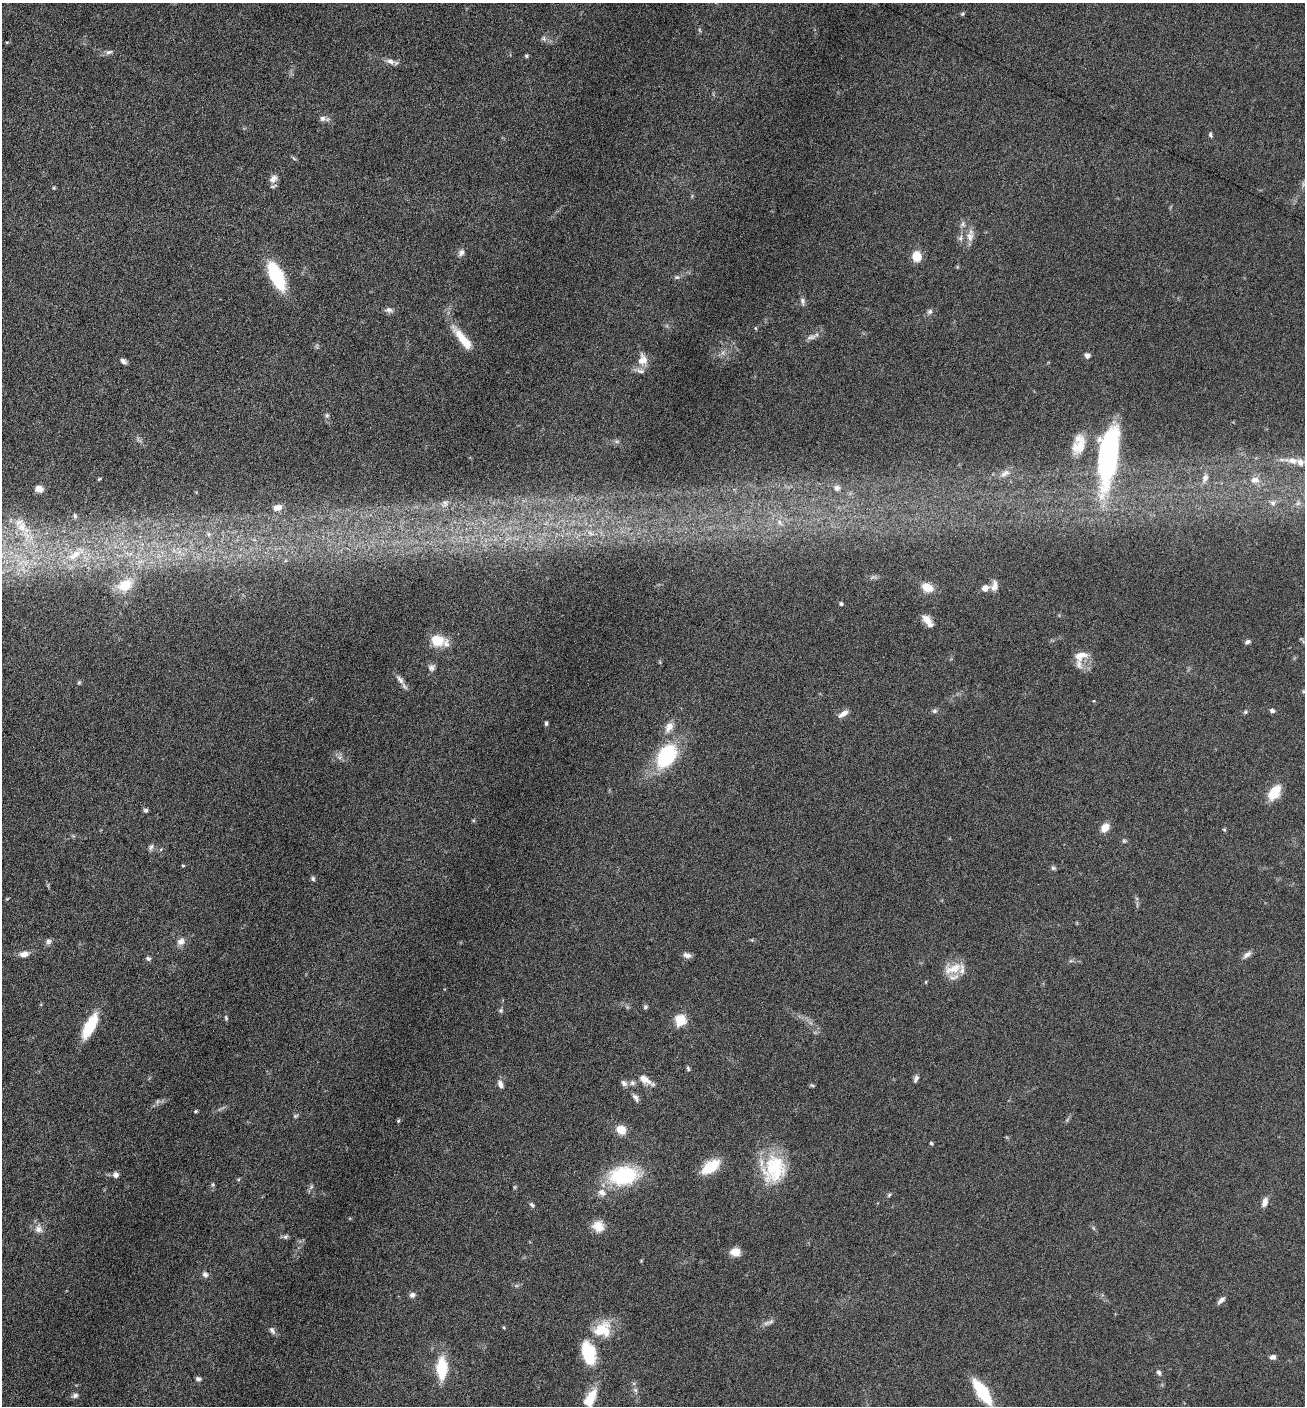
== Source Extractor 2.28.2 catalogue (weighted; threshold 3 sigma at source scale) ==
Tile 11 of 4 x 4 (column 3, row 3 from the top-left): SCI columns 2892-4194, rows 1410-2813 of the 5649 x 5632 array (HDU 1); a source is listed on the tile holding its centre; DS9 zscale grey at full resolution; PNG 1307 x 1408 px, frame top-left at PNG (2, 3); no overlay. Nothing masked; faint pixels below the display range render black.
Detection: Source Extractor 2.28.2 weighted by HDU 2 'WHT'; one run over the whole footprint, this tile lists its part. Background 0.0873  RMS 0.0038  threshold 0.0156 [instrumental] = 3 sigma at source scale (4.09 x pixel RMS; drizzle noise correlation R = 1.36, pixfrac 0.8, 0.05/0.05 arcsec/px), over >= 5 px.
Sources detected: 147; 3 inside a brighter object's white glare — not listed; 6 inside a brighter listed object's ellipse — not listed separately; the other 138 listed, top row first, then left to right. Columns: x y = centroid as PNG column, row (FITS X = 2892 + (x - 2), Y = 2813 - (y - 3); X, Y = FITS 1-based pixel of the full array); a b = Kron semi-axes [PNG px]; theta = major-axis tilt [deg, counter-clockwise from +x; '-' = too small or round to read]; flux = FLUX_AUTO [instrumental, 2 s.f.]
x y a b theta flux
962 14 5 5 - 0.47
544 38 8 5 -71 0.8
7 42 5 3 - 0.32
109 52 10 5 16 1.1
526 56 5 4 - 0.53
390 61 12 7 -12 1.9
322 118 8 7 - 1.3
1210 135 6 5 - 0.65
294 158 8 3 -45 0.5
273 179 12 8 47 2.4
54 188 4 3 - 0.4
963 224 9 4 81 0.93
970 237 15 10 85 3
461 253 10 7 57 1.4
917 257 8 7 - 7.7
276 276 31 13 -65 20
677 277 7 5 -18 0.7
802 301 10 6 -74 1.1
389 310 10 7 -6 1.2
930 311 7 6 - 0.92
756 328 5 3 - 0.33
811 337 14 6 11 1.5
463 339 34 9 -51 8
1087 355 7 6 - 1.2
642 360 17 13 88 4
123 361 9 5 -39 1.1
327 415 7 5 90 0.74
1079 446 25 16 60 7.9
1110 452 75 19 85 56
1292 460 21 9 -8 4.3
1005 473 15 7 34 2
1205 478 12 7 67 2
99 479 6 4 44 0.35
1255 480 14 10 2 2.9
837 488 7 6 - 1.3
39 489 8 7 - 2.4
445 503 10 7 -69 1.7
1273 503 8 7 - 1.2
1298 503 7 5 46 0.81
278 507 13 8 15 2.8
75 516 7 5 -79 0.74
779 522 7 4 -88 0.86
23 527 25 14 -45 9.1
591 533 11 6 -25 1.7
209 534 9 6 -42 1.3
179 552 7 4 19 1.3
130 554 7 4 19 0.93
74 555 24 11 31 8.1
140 561 10 3 21 1.1
125 585 13 10 26 10
994 586 14 8 84 2.2
927 587 10 7 -26 6.7
985 588 8 7 - 2.4
841 604 4 4 - 0.66
926 618 12 11 - 2.6
438 640 15 12 -10 8.5
1247 642 8 5 28 0.88
1080 656 19 11 22 4.3
431 667 10 8 55 1.4
400 679 16 7 -50 2
79 683 6 4 69 0.5
1304 692 8 4 -26 0.77
1094 701 4 3 - 0.25
934 711 7 5 15 0.82
1272 711 6 4 -25 0.96
1245 712 6 5 - 0.57
843 714 14 6 32 2
546 723 5 4 - 0.61
669 727 16 9 56 3
666 756 21 15 60 31
1274 792 18 11 54 7.5
146 810 6 5 - 0.72
1105 827 9 7 43 4.1
1224 830 5 4 - 0.49
1124 841 5 5 - 0.54
151 847 9 6 59 1
183 866 3 3 - 0.39
1053 868 6 5 - 0.71
313 879 6 5 - 0.71
7 899 5 3 - 0.29
48 941 8 7 - 1.1
181 941 11 10 - 2.1
24 954 11 7 12 2.3
687 955 11 6 -15 1.5
1247 955 13 6 37 1.6
148 958 6 5 - 0.8
953 969 28 12 20 5.9
645 1007 7 5 18 0.63
501 1010 6 6 - 0.69
226 1018 6 4 -74 0.52
680 1020 6 5 - 27
90 1026 27 10 63 14
688 1068 7 4 -65 0.54
645 1079 17 9 -32 3.4
916 1079 9 5 67 1.1
624 1083 9 7 -51 1.2
632 1083 7 7 - 1.1
500 1084 11 7 -68 1.6
812 1085 6 4 -28 0.49
635 1097 10 6 -61 1.3
158 1101 7 4 71 0.6
195 1111 5 4 - 0.42
295 1116 7 5 34 0.57
398 1121 5 4 - 0.5
621 1130 11 9 -26 4.8
931 1143 5 4 - 0.46
710 1167 22 11 35 10
774 1169 37 29 72 20
116 1175 6 6 - 1.5
623 1176 28 17 7 30
238 1179 5 4 - 0.42
212 1184 6 5 - 0.6
311 1187 8 4 54 0.71
515 1187 6 4 -90 0.45
602 1192 12 8 -29 2.3
889 1195 6 4 46 0.53
1265 1202 11 6 72 2.1
532 1205 8 5 -56 0.72
598 1226 15 13 -34 4.5
38 1229 11 10 - 2.2
285 1237 7 6 - 0.74
735 1252 8 7 - 5.6
205 1274 8 7 - 1.3
412 1295 7 7 - 1.2
1221 1300 12 5 42 1.3
768 1323 17 4 21 1.4
504 1327 5 4 - 0.38
272 1330 11 6 -55 1.1
602 1330 24 19 24 10
588 1354 28 15 -76 15
1273 1357 7 5 23 1.2
442 1368 23 11 89 14
1159 1373 7 5 -63 0.81
198 1379 7 5 -4 0.89
635 1390 7 5 -45 0.82
982 1392 21 8 -56 22
75 1395 8 6 24 1.1
591 1396 19 10 63 5.9
Isophote crosses this tile's border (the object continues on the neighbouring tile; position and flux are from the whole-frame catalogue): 1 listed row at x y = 1304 692